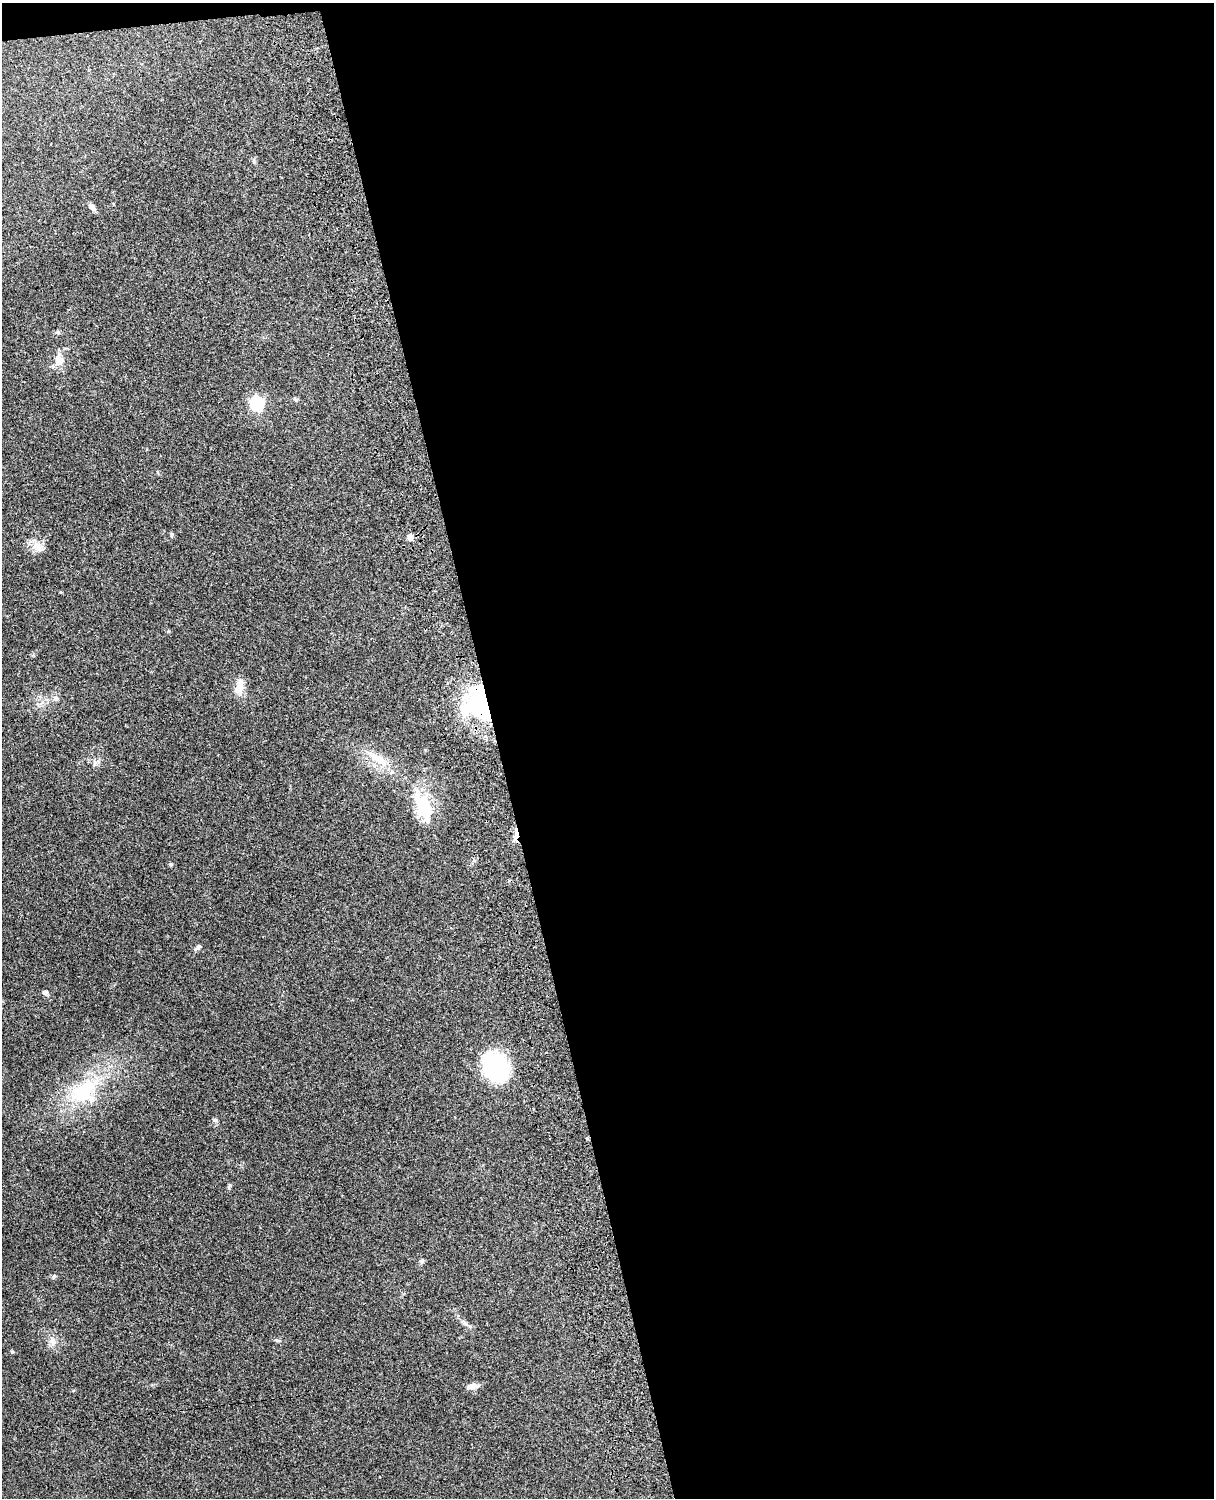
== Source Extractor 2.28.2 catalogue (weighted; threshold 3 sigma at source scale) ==
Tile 4 of 4 x 3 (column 4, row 1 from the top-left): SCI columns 3756-4967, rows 3156-4651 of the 5088 x 4928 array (HDU 1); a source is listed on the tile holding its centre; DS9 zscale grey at full resolution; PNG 1216 x 1500 px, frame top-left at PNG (2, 3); no overlay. Shown black and unused: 59% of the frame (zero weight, under 3 of 4 exposures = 6% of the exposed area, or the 3 px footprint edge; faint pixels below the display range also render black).
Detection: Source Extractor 2.28.2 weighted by HDU 2 'WHT'; one run over the whole footprint, this tile lists its part. Background 0.215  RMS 0.0084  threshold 0.0378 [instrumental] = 3 sigma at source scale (4.5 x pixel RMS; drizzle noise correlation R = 1.50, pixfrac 1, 0.05/0.05 arcsec/px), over >= 5 px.
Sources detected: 26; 1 inside a brighter listed object's ellipse — not listed separately; the other 25 listed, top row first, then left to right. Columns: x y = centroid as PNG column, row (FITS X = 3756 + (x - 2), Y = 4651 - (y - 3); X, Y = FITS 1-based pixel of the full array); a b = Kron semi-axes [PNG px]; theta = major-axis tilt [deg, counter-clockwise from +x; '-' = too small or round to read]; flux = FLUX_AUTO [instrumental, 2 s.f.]
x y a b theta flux
92 207 10 6 -54 4.1
58 332 6 5 - 1.5
59 360 19 12 -88 9.2
296 399 7 4 -19 1.3
257 403 7 6 - 130
172 534 7 3 -90 1.1
410 537 5 5 - 5.6
37 546 16 9 -51 7.5
239 686 23 10 75 8.9
56 698 8 7 - 2.5
479 703 42 27 -73 94
378 759 39 10 -32 18
95 763 7 6 - 2.3
423 806 43 20 -68 34
516 836 15 5 77 7.7
171 864 5 4 - 1
198 947 11 5 41 2
45 992 7 6 - 2.3
496 1067 32 24 -53 86
83 1091 46 26 37 57
421 1261 7 5 42 1.5
54 1277 7 4 70 1.2
466 1324 7 4 -19 1.7
53 1342 10 8 -71 4.2
472 1386 13 6 9 5.4
Overlapping masked pixels (flux is a lower limit): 2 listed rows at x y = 479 703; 516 836
Unlisted compact peaks at least as high as the median listed source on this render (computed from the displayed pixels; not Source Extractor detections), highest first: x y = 12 1352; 215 1120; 230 1185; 277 1340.